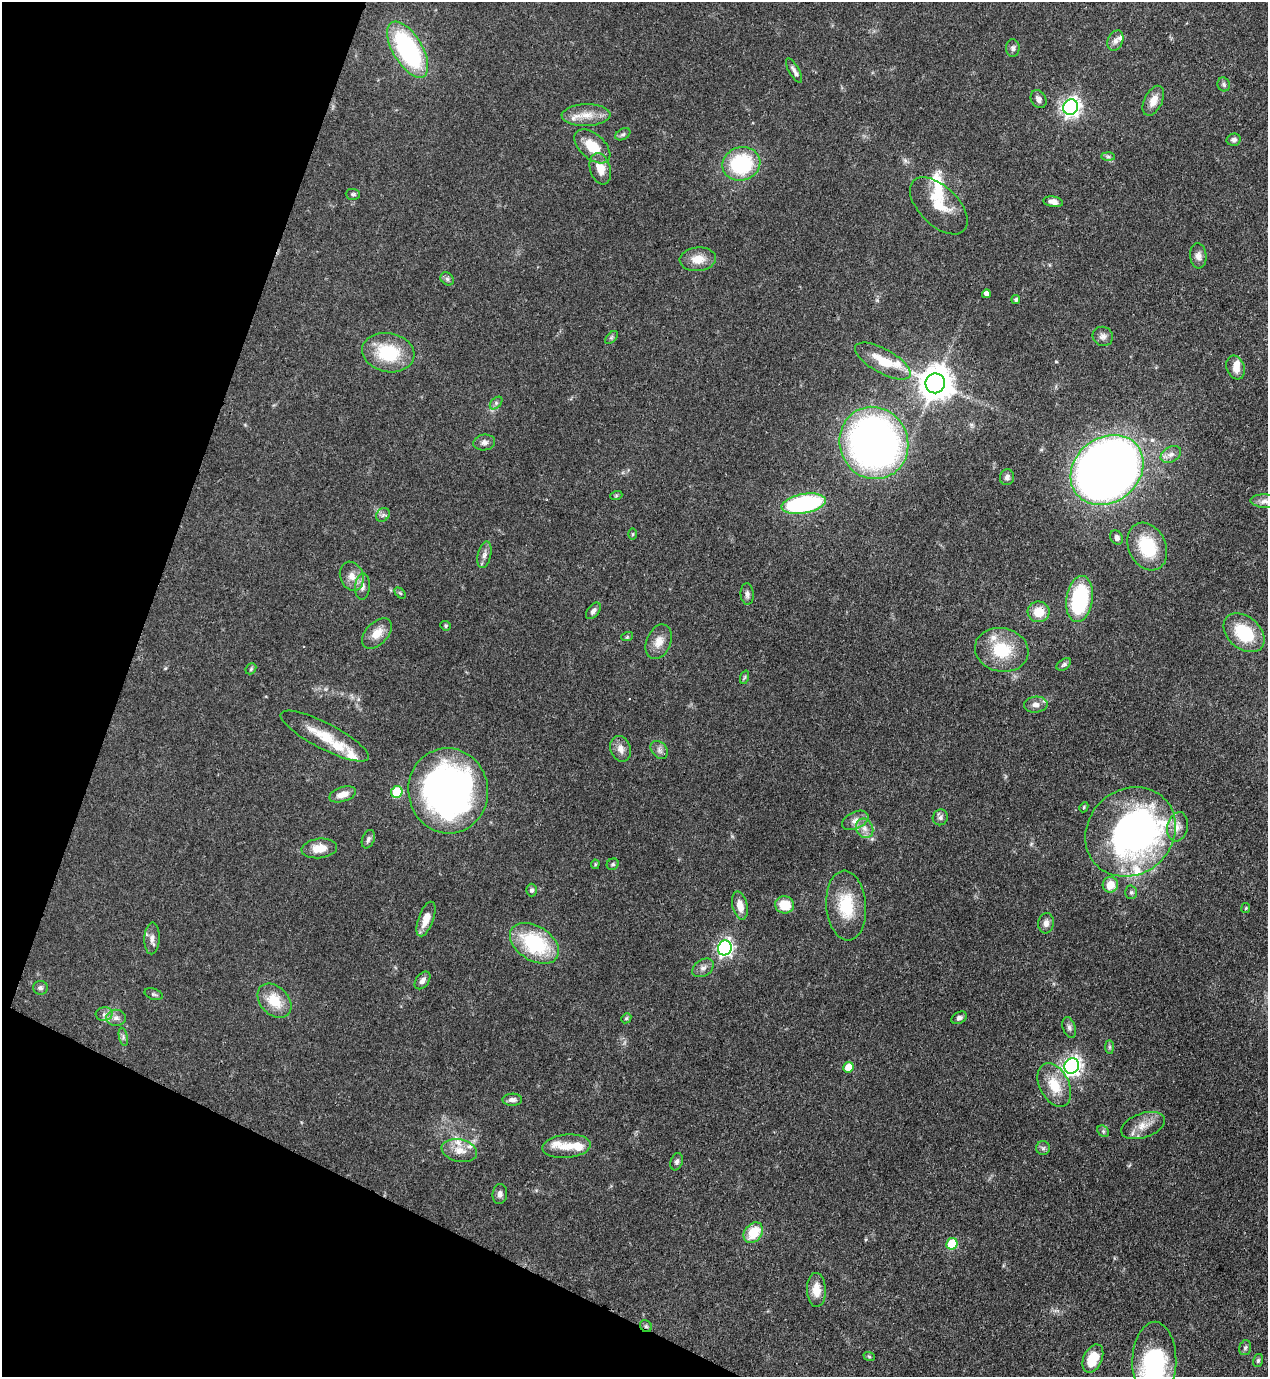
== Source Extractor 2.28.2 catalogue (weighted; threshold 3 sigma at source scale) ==
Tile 9 of 4 x 4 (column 1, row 3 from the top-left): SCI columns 353-1618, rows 1416-2790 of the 5638 x 5579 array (HDU 1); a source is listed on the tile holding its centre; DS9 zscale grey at full resolution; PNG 1270 x 1379 px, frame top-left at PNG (2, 2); each listed source drawn as its Kron ellipse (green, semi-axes under 4 px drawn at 4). Shown black and unused: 19% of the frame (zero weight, under 3 of 4 exposures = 7% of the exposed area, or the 3 px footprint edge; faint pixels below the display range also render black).
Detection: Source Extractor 2.28.2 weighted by HDU 2 'WHT'; one run over the whole footprint, this tile lists its part. Background 0.0512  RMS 0.0033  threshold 0.0147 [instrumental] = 3 sigma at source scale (4.5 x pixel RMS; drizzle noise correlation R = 1.50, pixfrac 1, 0.05/0.05 arcsec/px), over >= 5 px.
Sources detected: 136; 3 inside a brighter object's white glare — neither listed nor drawn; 13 inside a brighter listed object's ellipse — not listed separately; the other 120 listed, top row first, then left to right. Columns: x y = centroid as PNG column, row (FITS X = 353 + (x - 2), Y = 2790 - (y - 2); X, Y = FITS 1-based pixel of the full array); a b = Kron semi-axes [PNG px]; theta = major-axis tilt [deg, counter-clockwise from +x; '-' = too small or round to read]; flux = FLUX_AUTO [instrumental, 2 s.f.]
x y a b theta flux
1115 41 11 7 66 1.5
1013 48 8 7 - 1
408 50 31 14 -59 49
794 71 13 5 -60 1.3
1224 84 7 6 - 0.72
1039 99 9 7 -60 1.3
1153 101 16 9 63 3.3
1071 107 8 7 - 140
586 115 24 11 2 5.1
623 134 8 5 29 0.73
1234 140 7 6 - 1
592 146 21 12 -42 8.1
1108 157 7 4 -1 0.66
741 164 19 16 18 26
600 169 16 10 -73 4
353 194 7 5 -3 0.67
1053 202 10 5 -10 1.7
939 206 35 19 -45 9
1198 256 12 8 -85 1.8
698 259 18 11 5 4.6
447 279 7 6 - 0.79
986 294 4 4 - 1.7
1016 299 4 4 - 0.69
1103 336 10 9 - 1.5
611 337 8 4 45 0.64
388 353 26 19 -11 16
883 361 31 12 -29 9
1236 368 12 9 -70 3.1
935 383 10 9 - 680
496 403 7 4 46 0.73
484 442 11 8 8 1.4
874 443 36 34 -68 160
1171 454 11 7 30 1.7
1107 470 39 32 39 350
1007 477 8 7 - 1
616 496 6 4 19 0.41
1265 501 14 7 -3 2
804 504 22 9 10 46
383 515 7 6 - 0.91
632 534 6 4 89 0.41
1117 538 7 6 - 1.2
1147 546 25 18 -63 15
484 555 13 6 76 1.5
352 576 15 11 -69 3.3
362 587 13 7 85 1.8
400 593 7 4 -44 0.45
747 594 11 6 -85 1.1
1080 599 23 13 82 30
593 611 9 5 52 1.1
1039 612 11 10 - 5.9
445 626 5 5 - 0.46
377 633 18 11 46 4.3
1244 633 23 16 -41 14
627 637 6 4 18 0.39
659 642 18 12 67 3.7
1002 650 27 22 -12 13
1064 664 8 5 35 0.71
251 669 6 5 - 0.49
745 677 7 4 70 0.48
1036 705 12 8 4 1.8
325 736 49 13 -27 9.6
621 749 13 10 -69 2.4
659 750 10 7 -46 1.3
448 791 43 40 -81 140
397 792 6 5 - 16
343 794 14 7 18 3.1
1084 807 5 4 - 0.44
940 817 8 7 - 1.1
855 820 14 8 26 2.2
1178 827 15 10 77 2.8
865 828 10 8 -61 2.2
1130 832 48 42 41 120
368 839 9 6 69 0.96
319 848 18 10 6 5.1
595 864 5 4 - 0.33
613 864 6 5 - 0.55
1110 885 8 7 - 4.7
532 890 6 5 - 0.74
1131 892 7 5 89 0.67
785 905 9 8 - 6.9
846 905 35 20 -85 13
740 906 14 7 -77 3.4
1246 908 5 4 - 0.34
426 919 18 7 70 4
1046 923 10 8 85 1.6
152 938 16 7 88 1.8
534 943 27 17 -32 25
725 948 7 7 - 95
703 968 12 8 34 1.5
423 980 10 6 52 1.4
40 988 7 7 - 0.87
154 994 9 5 -18 0.7
274 1001 19 14 -46 8.1
104 1014 8 6 5 1.3
116 1018 10 8 0 1.7
626 1018 5 4 - 0.45
959 1018 8 5 27 0.98
1069 1028 11 6 -73 1.1
123 1037 9 4 -78 0.76
1109 1047 7 4 -90 0.61
1072 1066 8 7 - 130
848 1067 5 5 - 5.3
1054 1085 23 14 -63 8.4
512 1100 10 6 0 1.3
1143 1125 23 12 19 4.6
1103 1131 6 5 - 0.63
567 1146 24 11 6 5
1043 1148 7 7 - 0.78
459 1150 18 11 -12 3.9
677 1162 9 6 71 1
500 1194 10 7 84 1.4
753 1233 11 8 51 8.6
952 1244 6 5 - 15
816 1290 17 9 -88 4.2
646 1326 6 5 - 0.64
1245 1348 8 5 74 0.71
869 1356 6 3 -20 0.39
1093 1359 15 9 65 8.6
1258 1360 6 5 - 0.58
1154 1362 40 22 89 39
Overlapping masked pixels (flux is a lower limit): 3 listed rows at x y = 939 206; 1107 470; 646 1326
Isophote crosses this tile's border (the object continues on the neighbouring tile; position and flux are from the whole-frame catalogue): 2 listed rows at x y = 1265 501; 1154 1362